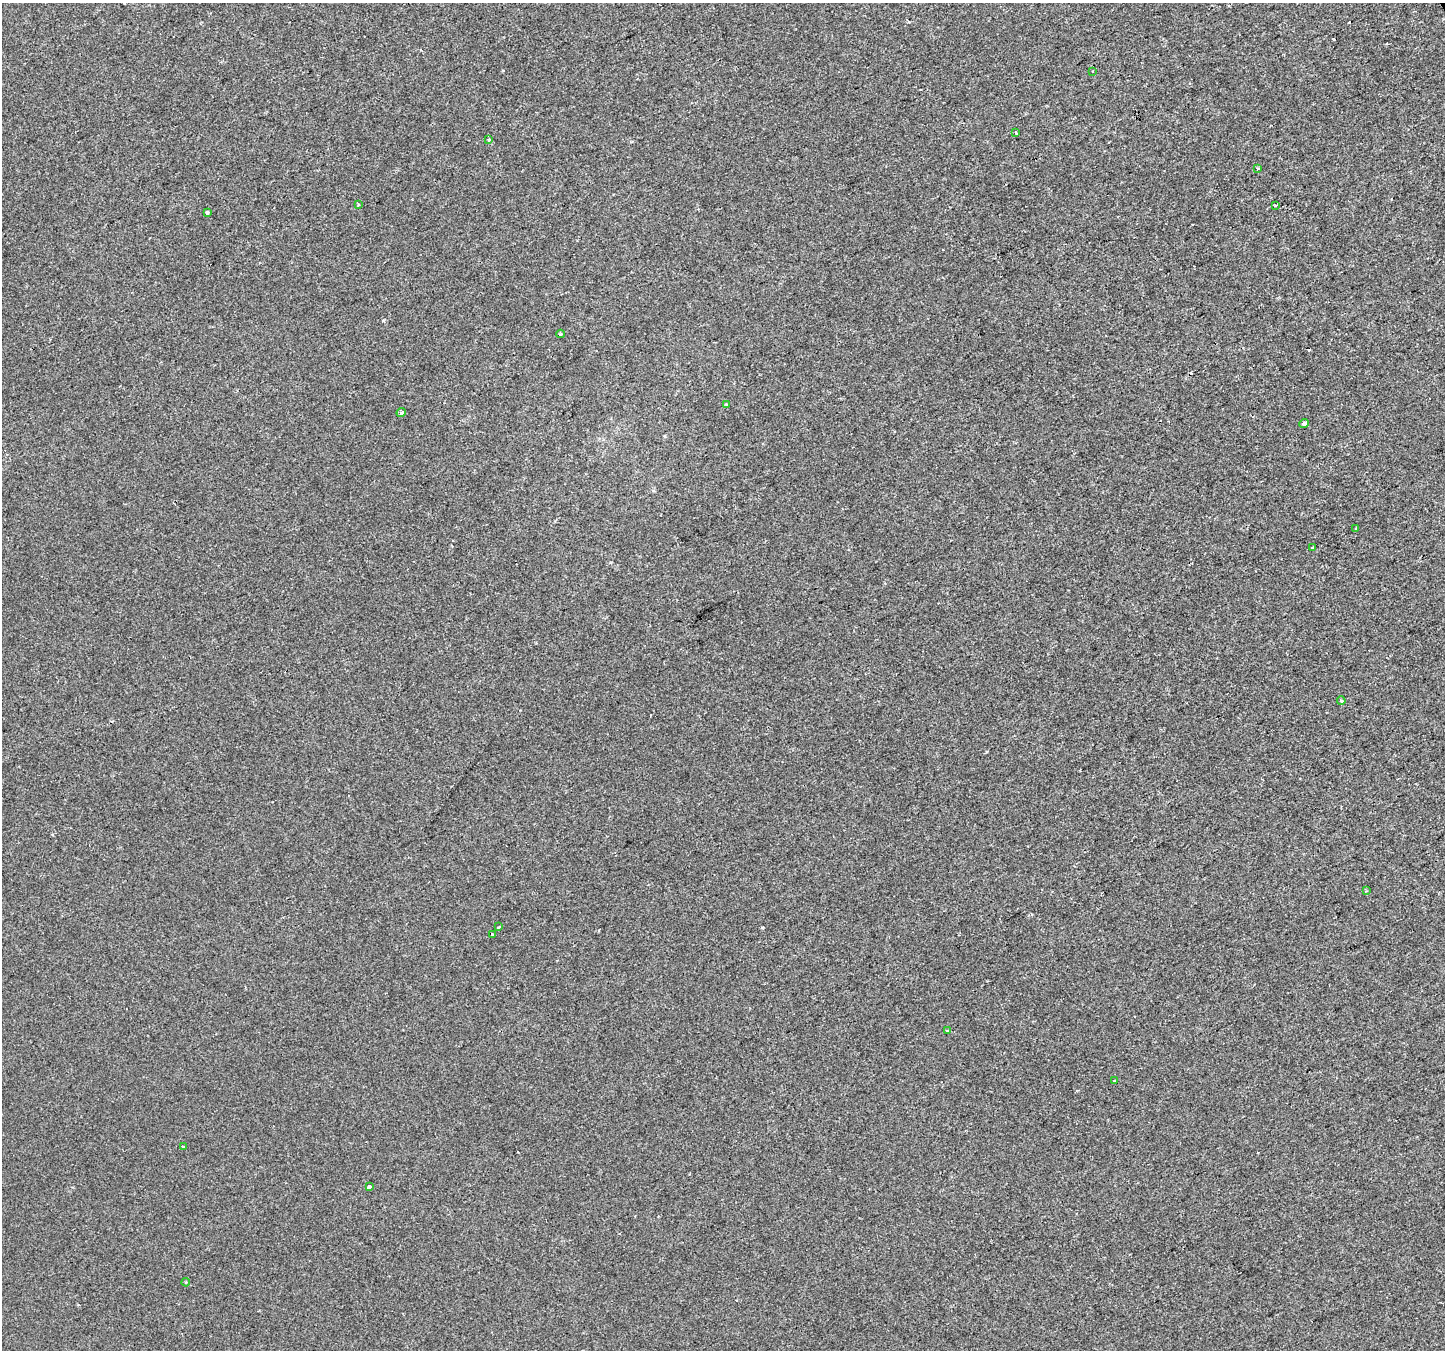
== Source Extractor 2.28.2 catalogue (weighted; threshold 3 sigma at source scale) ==
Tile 10 of 4 x 4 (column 2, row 3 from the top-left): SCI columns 1443-2885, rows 1450-2797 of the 5772 x 5655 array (HDU 1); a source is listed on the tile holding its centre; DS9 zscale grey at full resolution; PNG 1447 x 1352 px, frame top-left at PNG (2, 3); each listed source drawn as its Kron ellipse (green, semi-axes under 4 px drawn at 4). Shown black and unused: <1% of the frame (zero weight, under 2 of 3 exposures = <1% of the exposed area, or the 3 px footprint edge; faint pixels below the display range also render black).
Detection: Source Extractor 2.28.2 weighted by HDU 2 'WHT'; one run over the whole footprint, this tile lists its part. Background 2.47e-04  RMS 0.0042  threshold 0.019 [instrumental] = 3 sigma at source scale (4.5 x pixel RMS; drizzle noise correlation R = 1.50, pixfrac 1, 0.0396/0.0396 arcsec/px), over >= 5 px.
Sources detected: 25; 3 cosmic-ray / hot-pixel residue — neither listed nor drawn; the other 22 listed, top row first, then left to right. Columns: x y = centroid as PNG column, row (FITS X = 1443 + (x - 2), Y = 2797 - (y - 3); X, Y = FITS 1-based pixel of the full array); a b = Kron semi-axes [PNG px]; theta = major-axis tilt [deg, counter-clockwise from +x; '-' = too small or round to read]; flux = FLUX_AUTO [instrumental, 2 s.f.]
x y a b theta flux
1093 71 3 2 - 0.33
1016 133 3 3 - 1.1
488 140 3 3 - 0.71
1257 169 4 3 - 0.55
358 205 4 3 - 0.37
1276 205 3 2 - 0.34
207 212 3 3 - 0.88
561 334 4 3 - 0.52
727 404 3 3 - 3.8
401 412 5 3 - 1.7
1304 423 4 4 - 1.3
1356 528 3 2 - 0.35
1312 548 3 3 - 0.79
1341 701 4 3 - 0.88
1366 891 3 3 - 0.28
499 927 3 2 - 0.75
492 934 3 3 - 0.88
947 1031 3 3 - 0.98
1114 1081 2 2 - 0.48
183 1147 3 3 - 0.55
370 1187 4 3 - 1.4
186 1282 4 3 - 0.44
Unlisted compact peaks at least as high as the median listed source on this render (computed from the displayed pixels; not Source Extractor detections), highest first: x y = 383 321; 762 927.